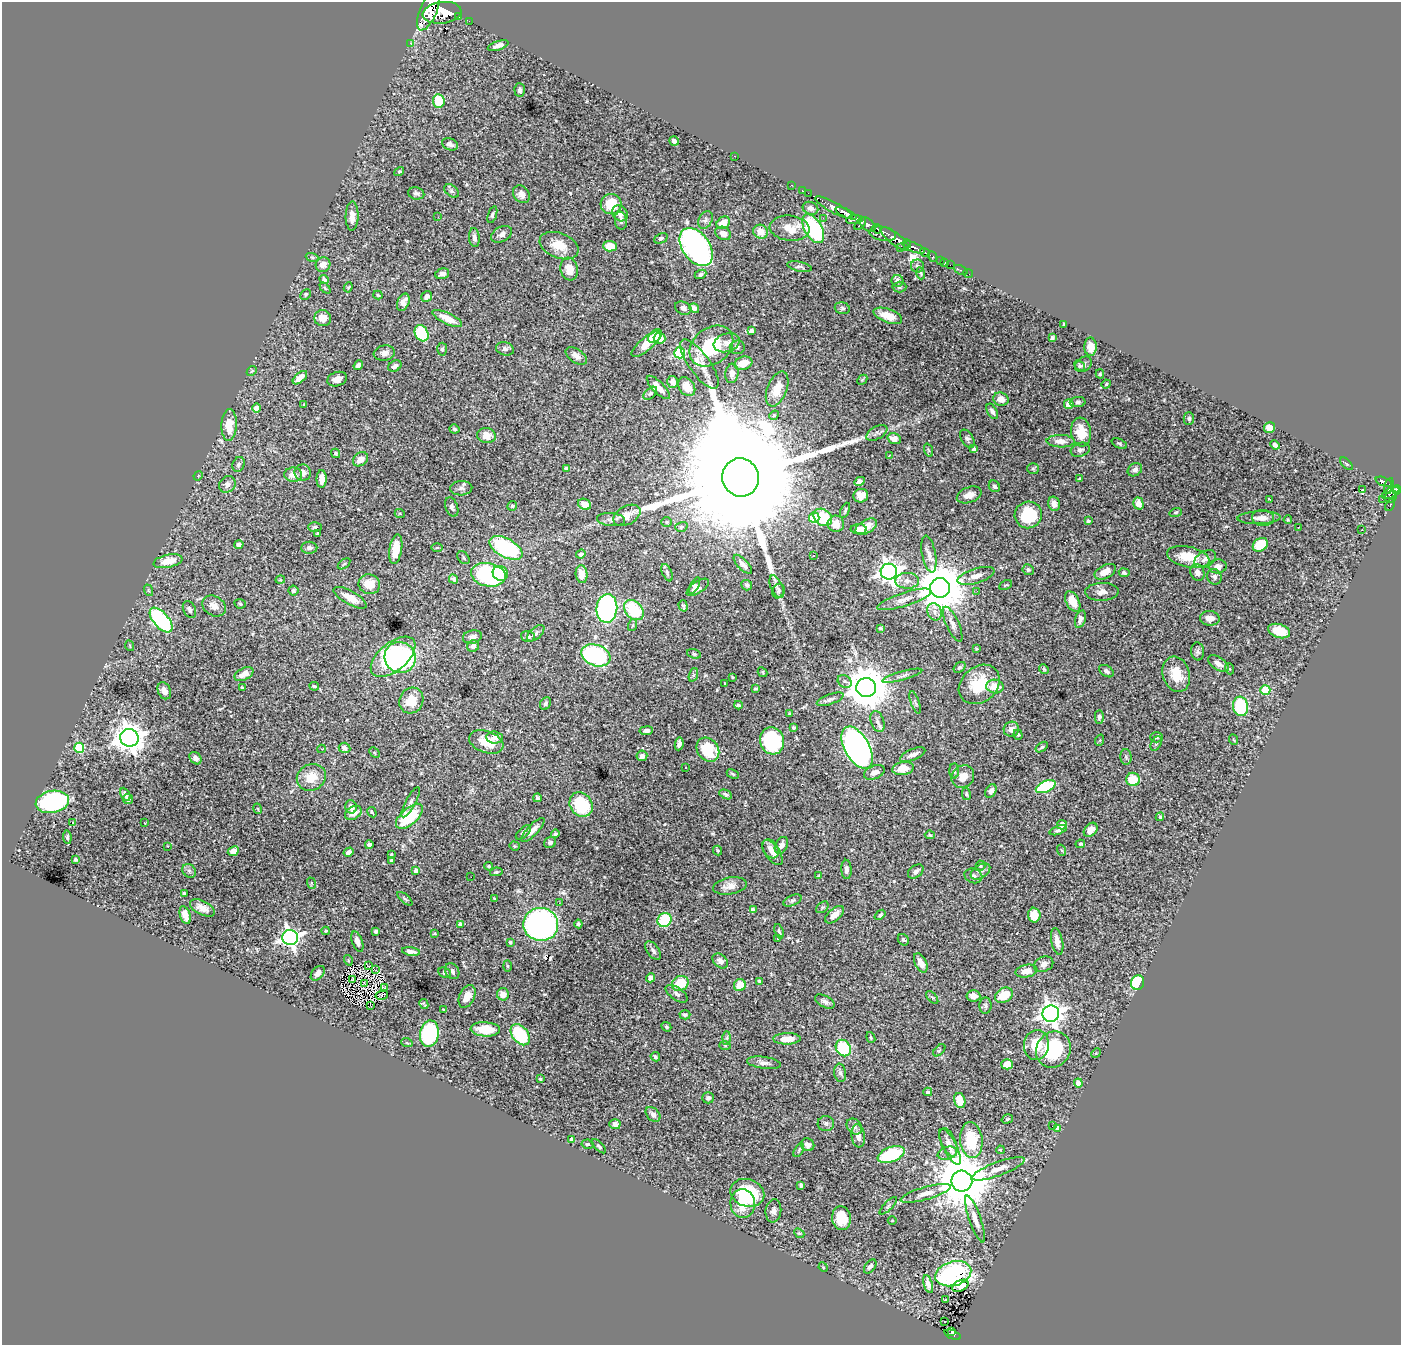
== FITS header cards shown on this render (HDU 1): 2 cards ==
NAXIS1  =                 1399
NAXIS2  =                 1343

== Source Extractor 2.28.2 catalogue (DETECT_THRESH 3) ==
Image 1399 x 1343 px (HDU 1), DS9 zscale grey, 1 PNG px = 1 image px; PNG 1403 x 1347 px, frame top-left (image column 1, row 1343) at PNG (2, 2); each listed source drawn as its Kron ellipse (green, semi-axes under 4 px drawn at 4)
Background 2.08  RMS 0.024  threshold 0.0715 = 3 sigma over >= 5 px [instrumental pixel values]
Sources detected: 525; of the 525, the 500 brightest by FLUX_AUTO listed and drawn (25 fainter detections omitted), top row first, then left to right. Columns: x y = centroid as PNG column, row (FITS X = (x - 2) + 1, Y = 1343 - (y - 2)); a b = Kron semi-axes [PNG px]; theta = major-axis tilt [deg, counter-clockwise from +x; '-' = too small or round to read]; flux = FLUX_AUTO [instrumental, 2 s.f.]
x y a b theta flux
429 10 22 8 67 4600
442 13 19 10 8 6100
459 17 3 2 - 100
469 21 2 2 - 17
410 43 2 2 - 14
498 46 11 4 17 8.5
520 90 7 5 -87 4.1
439 101 6 6 - 49
674 141 5 4 - 5.2
450 144 8 6 -22 6.3
734 156 3 2 - 170
399 172 5 4 - 2.3
792 185 3 2 - 37
802 190 2 2 - 15
451 191 8 5 -41 3.7
416 193 8 6 -13 4.8
808 193 2 2 - 12
521 194 9 7 -51 8.5
611 204 10 10 - 42
810 208 8 6 -21 6.2
834 208 21 5 -28 2400
620 213 9 7 -45 8.5
846 213 11 4 -26 1700
492 215 9 4 71 3.2
352 216 14 6 89 14
438 217 2 2 - 14
823 218 2 2 - 9.2
705 220 9 6 63 5.3
854 220 8 4 7 440
621 221 9 6 -82 5.6
723 223 7 5 38 19
860 224 7 3 51 560
868 224 9 5 -41 910
790 228 20 12 -6 32
813 229 16 8 -60 200
877 229 5 2 - 440
761 232 7 6 - 19
723 233 8 6 -27 7.3
502 234 11 7 28 8.5
883 234 13 7 -12 1500
474 238 9 5 -83 6.3
661 238 7 5 24 3.8
895 239 17 6 -38 2700
907 244 4 3 - 500
559 246 20 12 -21 30
610 246 7 5 -4 24
696 247 21 13 -55 540
900 247 3 3 - 170
914 248 11 4 -21 1000
925 253 5 3 - 240
932 256 6 3 -51 220
312 257 7 4 -19 2.4
941 260 3 3 - 54
945 262 3 2 - 16
323 265 8 7 - 12
950 265 2 2 - 11
917 266 6 6 - 4.5
800 267 12 5 -12 4.3
569 269 11 8 -80 23
961 270 7 3 -25 46
921 273 6 3 -72 1.8
442 274 7 5 20 6.9
701 274 6 4 25 5.1
968 274 5 2 - 13
324 279 5 4 - 6
897 281 6 6 - 10
348 287 5 4 - 1.9
899 287 7 5 2 3.2
325 288 6 4 -46 2
306 294 5 5 - 2.7
378 295 4 4 - 2.1
427 296 6 4 54 7.1
403 302 9 6 66 9.7
683 308 8 6 -23 6.6
694 308 5 4 - 7.6
842 308 8 5 -15 3.5
888 316 15 6 -20 24
323 318 8 8 - 17
447 318 16 5 -25 19
1064 324 3 3 - 2.6
751 331 4 3 - 5.8
422 333 8 6 -60 100
655 336 8 5 49 17
660 338 6 5 - 23
1052 338 4 4 - 2.6
727 343 13 9 17 11
646 344 18 6 40 30
711 346 24 18 38 94
737 347 7 7 - 4.2
1091 347 9 6 -89 14
442 349 6 5 - 3.3
505 349 9 6 -17 4.4
384 353 11 7 9 8.8
680 353 5 5 - 120
576 356 12 6 -34 10
743 363 9 6 17 18
699 364 29 10 -54 22
1083 364 9 7 40 4.5
358 365 5 4 - 4.5
395 366 7 5 30 5.4
1079 366 6 4 -43 2.5
252 371 5 4 - 2.1
732 373 10 6 83 9
1100 374 4 4 - 2
300 378 8 5 42 12
337 379 10 7 19 9.5
862 380 6 4 44 2.1
673 382 6 5 - 15
1106 384 5 4 - 1.8
658 387 15 5 -46 18
687 387 10 7 -54 17
777 389 18 10 69 23
650 393 8 5 44 3
1001 399 8 6 -16 12
1078 402 8 5 1 3.3
1069 404 5 4 - 15
304 405 3 3 - 1.3
256 408 4 4 - 16
992 411 8 5 -62 5.4
774 415 5 4 - 2.1
1189 419 6 5 - 4
229 425 16 7 87 31
1270 428 5 5 - 14
454 429 5 4 - 2.8
1081 432 14 10 -82 33
877 433 11 6 29 6.5
486 436 9 7 -10 18
894 439 7 5 -18 16
967 439 10 6 -58 4.5
1061 441 14 6 -1 10
1119 444 8 4 -24 2.6
1275 445 5 4 - 4.5
974 449 4 4 - 4.8
928 450 7 4 -71 2.4
1080 450 10 7 18 5.6
336 453 5 4 - 2.6
889 456 3 3 - 2.8
360 459 8 6 39 13
238 464 7 6 - 4.2
1346 464 8 3 -44 1.8
566 468 4 3 - 3
1033 469 6 5 - 2.8
1135 470 8 6 33 5.5
303 473 8 8 - 8.9
293 475 9 7 1 13
198 476 5 4 - 1.4
741 477 19 18 - 120000
322 479 9 5 -89 12
1080 479 3 3 - 3.1
859 481 5 4 - 6.4
1383 482 8 3 -22 390
227 484 9 7 44 8
994 486 6 5 - 4.3
1389 486 8 4 74 460
461 488 11 7 3 6.7
1362 490 3 2 - 54
1397 490 5 4 - 460
1391 493 9 5 26 710
969 495 13 7 20 14
861 496 7 7 - 16
1391 497 7 5 43 460
1270 499 4 2 - 3
1382 499 2 2 - 30
585 504 7 5 -26 13
1054 504 7 5 -75 7.7
1138 504 6 5 - 13
1390 505 7 3 63 71
512 506 5 4 - 2.5
452 507 10 6 -71 5
845 510 8 4 66 2.7
1176 512 6 4 18 2.2
400 514 5 3 - 1.4
627 515 15 9 29 15
1028 515 13 13 - 75
823 517 10 8 -36 61
814 518 5 5 - 74
1259 518 21 6 2 11
1263 518 11 8 -3 8.5
611 519 14 6 -4 6.7
1288 520 4 3 - 1.6
1088 521 3 3 - 3.9
666 522 5 4 - 2.1
836 524 8 8 - 20
315 527 7 4 2 2.8
681 527 6 4 16 2.7
866 527 11 6 30 14
1298 527 3 2 - 2.1
859 529 8 5 -1 20
1362 530 3 2 - 2.3
317 533 3 3 - 2
239 544 5 4 - 5.5
1260 545 8 6 35 49
437 547 6 3 0 1.8
309 548 8 6 1 5.7
506 548 18 9 -29 160
396 549 15 6 81 38
581 554 5 4 - 4
929 554 19 7 -79 11
813 556 4 3 - 2.2
1188 557 21 10 -12 44
463 558 7 5 -45 3
1205 559 12 7 31 8.7
168 561 15 6 12 28
344 564 7 3 36 2.3
743 564 12 5 -47 9
1218 566 9 7 2 10
1028 570 6 5 - 2.8
889 572 8 8 - 1100
1105 572 11 6 28 16
1197 572 8 7 - 7.7
500 573 8 7 - 24
667 573 9 5 -66 3.7
1124 573 5 4 - 3.6
582 574 9 6 -83 18
488 575 17 11 -11 260
976 576 19 7 17 13
1214 577 8 7 - 5.9
453 579 5 3 - 3
280 580 5 3 - 1.4
907 581 12 8 -1 11
369 584 11 9 -18 26
747 585 5 5 - 4.4
1006 585 7 3 26 1.9
695 586 9 4 61 3.3
698 587 13 6 33 7
777 587 12 5 -66 5.8
940 588 10 10 - 8300
148 590 6 3 -72 1.8
293 591 5 5 - 3.1
779 591 7 6 - 3.5
977 591 3 2 - 3.3
1102 592 17 9 2 11
350 598 18 6 -29 26
904 599 28 7 18 17
1073 601 11 6 -63 25
240 604 6 4 -27 2.9
214 606 12 9 -31 14
683 606 6 3 -74 2.9
607 608 14 10 83 400
189 609 9 6 -63 5.2
634 610 11 8 -49 74
935 612 9 7 -68 7.9
1210 618 10 7 -5 12
1080 619 9 5 72 7.3
161 620 15 7 -49 200
953 624 19 6 -65 8.9
633 625 6 4 71 2.4
881 628 4 3 - 2.4
1279 631 11 7 -17 30
536 633 10 5 41 5.1
528 636 7 5 -16 4.9
472 637 9 6 12 8.3
130 646 5 3 - 1.4
473 646 6 5 - 6.4
976 648 3 3 - 1.7
1197 651 9 6 -86 4.5
694 654 7 4 -22 3.2
596 655 15 10 -21 240
393 657 26 14 40 210
400 657 16 15 - 250
1218 663 12 6 -33 9.7
959 667 6 4 38 3.3
1044 669 5 4 - 2.1
1230 669 5 3 - 1.4
1106 671 8 5 -35 5.1
763 672 5 4 - 2
244 674 10 6 28 14
1176 674 18 13 -72 36
693 675 7 4 71 3
902 676 21 4 16 6
733 677 3 3 - 1.4
845 681 7 5 -32 4.9
725 683 3 3 - 1.6
979 684 22 17 40 56
314 686 5 3 - 2.3
995 687 9 7 -8 24
242 688 3 3 - 2.5
866 688 10 9 - 6200
755 689 3 3 - 2
1265 690 5 5 - 80
164 691 9 6 -66 9.9
830 699 14 5 21 5.7
411 701 13 12 - 31
915 702 12 3 -70 3.3
546 703 7 5 60 3.2
738 705 4 3 - 4.2
1241 706 10 7 -81 87
790 714 4 3 - 2.5
1099 717 7 4 88 4
878 722 11 6 -71 6.3
793 727 3 3 - 2.6
1011 729 8 7 - 9.2
646 731 7 4 8 4
1018 735 5 4 - 2.5
1156 737 6 5 - 2.9
129 738 9 8 - 2200
495 738 8 6 -6 6.2
1100 740 6 3 72 1.8
1234 740 5 3 - 1.4
772 741 14 12 -74 140
486 742 18 10 -20 33
1156 743 8 5 62 3.1
679 744 6 4 81 6.5
1042 747 7 4 35 2.2
79 748 5 5 - 74
344 748 6 5 - 7.1
857 748 23 12 -61 810
321 749 4 3 - 2.2
708 750 13 10 -52 65
374 753 6 4 -45 2.2
913 755 13 5 23 9.9
642 756 5 5 - 7
1126 757 8 5 -88 4
195 758 7 5 -47 7.3
685 767 3 2 - 1.7
903 768 11 6 10 25
954 771 7 5 -88 3.1
874 772 11 6 21 11
733 774 6 4 -28 2.3
311 777 15 13 27 31
963 777 12 10 43 16
1133 779 7 6 - 42
1046 787 10 5 23 130
991 791 7 5 55 6.6
125 794 7 4 -62 7
726 794 7 3 -26 3.6
966 794 6 4 -79 2.3
537 798 4 4 - 3.3
128 799 5 4 - 3.8
52 802 17 11 10 250
411 802 17 5 61 5.9
581 805 13 11 -55 100
351 807 7 5 -76 8.4
258 809 5 3 - 1.6
372 812 5 3 - 2.4
353 813 9 6 32 16
409 816 16 8 42 77
1160 817 4 3 - 2.2
73 822 3 2 - 4.6
145 823 3 2 - 3.6
1062 825 5 4 - 19
533 830 16 5 46 11
1058 830 9 4 20 4.2
1091 830 8 6 49 11
523 832 9 4 42 3.8
555 834 4 4 - 2.5
930 835 5 4 - 2.2
67 837 7 4 -83 3.1
550 843 6 5 - 4.5
1080 844 5 3 - 2.2
369 845 4 4 - 3.9
781 845 9 6 63 8.1
168 846 3 2 - 3.2
514 846 5 4 - 2
771 849 10 7 -58 11
718 850 5 4 - 2
1061 850 5 3 - 1.8
233 851 6 4 26 9
349 852 5 4 - 4.5
773 853 14 7 -55 12
391 854 3 3 - 2
76 859 3 3 - 2.2
392 860 3 3 - 2.5
489 866 4 3 - 2.8
980 866 5 5 - 2.2
846 869 10 5 -87 6.2
416 870 4 4 - 8.5
189 871 7 6 - 4.3
916 871 9 6 37 6.4
496 872 6 4 9 2.6
980 872 11 6 33 5.9
819 876 4 4 - 1.7
973 876 9 7 -21 5.6
471 877 2 2 - 4
311 883 6 4 -71 2.1
730 886 17 8 10 14
184 893 3 3 - 2
405 899 9 3 -40 2.5
494 899 4 3 - 1.8
792 901 9 5 23 3.8
559 903 3 2 - 3.7
822 907 7 4 40 2.2
202 908 14 7 -27 13
753 910 4 4 - 15
185 915 9 5 -72 15
834 915 11 6 41 14
880 915 6 4 39 2.9
1034 915 7 6 - 23
664 920 7 6 - 82
460 924 4 3 - 8.6
541 924 17 16 - 580
578 924 4 4 - 3.7
326 931 4 3 - 1.9
376 931 4 4 - 3.3
779 931 7 3 -71 2.4
434 934 3 2 - 1.5
290 937 8 7 - 740
778 938 3 2 - 2.9
903 940 6 5 - 3
1057 941 14 5 -79 12
357 942 10 5 -70 7.4
510 942 3 3 - 3.4
411 951 9 4 -9 7
653 951 11 5 -55 4.9
348 960 5 3 - 1.4
720 961 9 6 -41 6.3
921 963 10 5 -64 15
1044 964 10 7 24 8.2
368 966 3 2 - 1.5
507 966 6 4 -88 2.3
376 970 3 2 - 2.2
452 971 8 6 -57 6.3
1026 971 11 6 10 12
318 973 8 5 48 7.2
445 973 6 5 - 4.4
651 978 5 4 - 7.8
353 979 3 2 - 2.1
759 981 3 3 - 2.9
365 983 3 2 - 1.9
680 983 9 7 33 48
1138 983 7 6 - 75
740 985 6 5 - 27
385 987 4 2 - 2.1
503 994 6 6 - 13
676 994 12 6 -35 6.1
382 995 6 3 13 1.7
1004 995 9 7 30 39
467 996 12 7 64 22
973 996 7 5 -5 9.9
932 997 7 3 -48 2.1
825 1002 10 5 -29 6.6
424 1004 5 2 - 2
370 1005 2 2 - 1.5
986 1006 8 6 87 4
443 1010 3 2 - 1.4
1051 1014 8 8 - 1200
685 1015 5 4 - 3.4
666 1027 5 4 - 2.3
485 1029 14 7 -3 42
429 1034 13 9 81 150
520 1035 12 8 -53 110
871 1037 5 4 - 2.1
727 1038 7 4 88 2.6
787 1039 14 5 1 24
407 1043 6 3 -19 1.7
725 1045 6 4 -2 1.9
1036 1045 15 12 83 42
843 1048 9 7 -57 86
939 1050 7 3 45 1.7
1053 1050 19 17 55 110
1096 1053 5 4 - 1.7
655 1057 5 4 - 2.8
764 1063 17 6 -8 8.4
1007 1064 5 5 - 28
840 1073 9 6 -81 5.5
540 1079 3 2 - 1.7
1078 1083 4 4 - 17
928 1092 4 4 - 3.2
708 1098 6 5 - 4.8
960 1101 8 5 -75 29
653 1114 9 6 -46 6.6
1007 1119 6 4 18 2.4
826 1123 8 7 - 4.7
615 1124 5 5 - 6.9
854 1126 9 7 -48 5.4
1052 1126 2 2 - 3.4
1058 1128 4 4 - 10
858 1136 11 6 -83 11
571 1140 4 4 - 6.2
971 1140 18 11 -83 68
948 1142 15 7 -66 10
587 1144 6 4 -10 2.6
808 1145 7 6 - 6.4
599 1146 9 4 -45 3
950 1147 20 6 -64 12
799 1150 7 3 60 2
1000 1150 4 3 - 1.8
947 1153 10 6 17 9.6
891 1155 14 7 20 97
998 1169 28 7 20 19
962 1181 10 10 - 12000
801 1185 4 3 - 2.9
747 1193 17 13 -22 110
926 1193 26 6 16 17
743 1204 14 12 -84 30
888 1206 11 4 46 3.4
773 1211 11 8 83 6.7
842 1218 12 9 -81 30
975 1219 25 6 -71 14
892 1220 4 3 - 1.4
799 1233 5 4 - 1.9
870 1266 8 5 52 5.5
823 1267 5 4 - 1.5
953 1274 18 12 15 230
928 1284 9 4 -73 7
960 1286 8 5 26 15
945 1300 3 2 - 1.4
944 1321 3 2 - 10
952 1332 4 2 - 54
953 1335 9 3 -21 220
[25 fainter detections neither listed nor drawn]